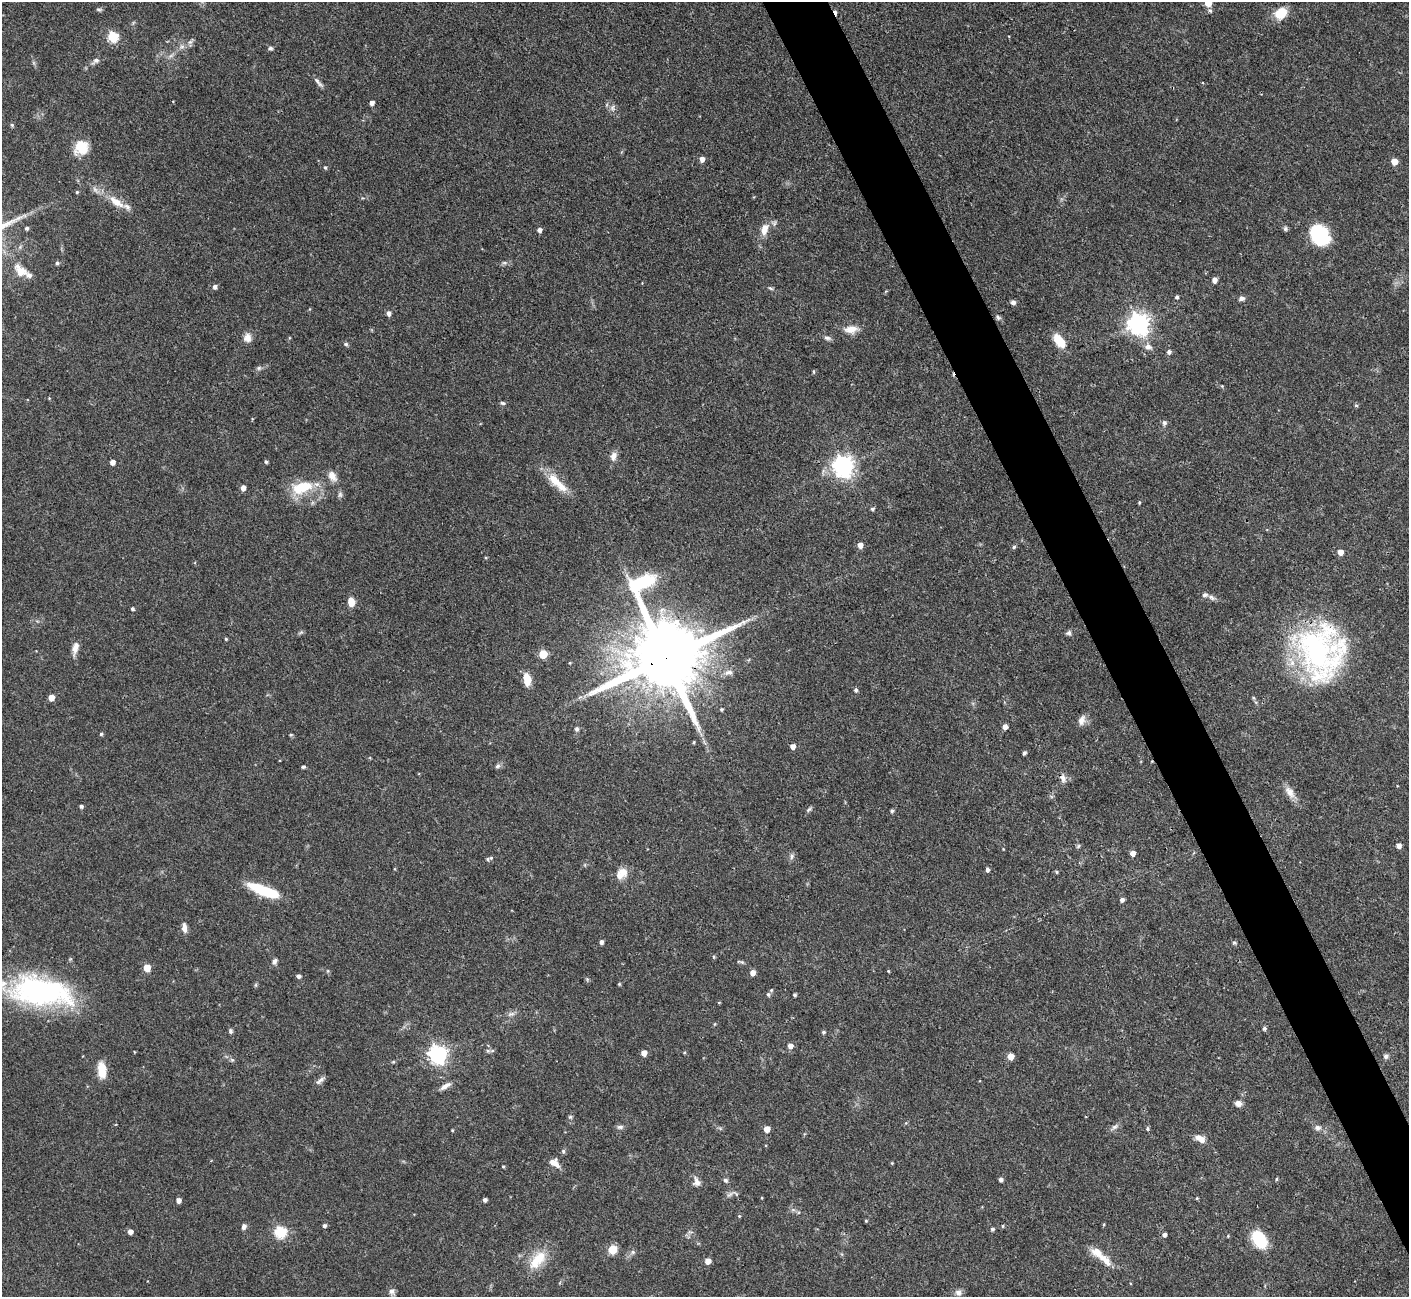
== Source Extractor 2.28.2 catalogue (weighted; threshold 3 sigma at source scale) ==
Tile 6 of 4 x 4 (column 2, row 2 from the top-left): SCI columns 1409-2815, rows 2745-4039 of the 5629 x 5618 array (HDU 1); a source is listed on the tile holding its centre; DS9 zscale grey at full resolution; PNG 1411 x 1299 px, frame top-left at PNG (2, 2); no overlay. Shown black and unused: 4% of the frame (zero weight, under 3 of 4 exposures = <1% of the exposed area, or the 3 px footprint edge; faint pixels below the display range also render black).
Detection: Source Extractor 2.28.2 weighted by HDU 2 'WHT'; one run over the whole footprint, this tile lists its part. Background 0.0876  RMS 0.0036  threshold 0.0162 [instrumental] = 3 sigma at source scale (4.5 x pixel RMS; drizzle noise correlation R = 1.50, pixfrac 1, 0.05/0.05 arcsec/px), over >= 5 px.
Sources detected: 188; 2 inside a brighter object's white glare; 1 cosmic-ray / hot-pixel residue — not listed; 5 inside a brighter listed object's ellipse — not listed separately; the other 180 listed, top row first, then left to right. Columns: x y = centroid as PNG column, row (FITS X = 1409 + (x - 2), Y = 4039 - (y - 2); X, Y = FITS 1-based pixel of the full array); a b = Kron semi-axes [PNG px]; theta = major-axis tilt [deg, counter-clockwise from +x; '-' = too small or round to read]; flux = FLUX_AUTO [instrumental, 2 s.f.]
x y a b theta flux
1208 3 5 5 - 6.2
99 9 8 4 -10 0.6
1210 10 7 5 -48 0.69
1281 13 14 11 35 7.4
113 37 6 5 - 27
182 47 9 4 8 1.1
270 48 5 5 - 0.87
96 61 11 6 34 1.4
34 63 7 4 -71 0.62
318 82 18 5 -49 1.4
372 103 4 4 - 1.6
612 108 10 8 -74 1.5
12 125 5 5 - 0.55
81 147 16 14 50 8.3
702 159 5 4 - 2.1
1394 161 5 5 - 5.1
325 167 5 4 - 0.55
95 190 12 6 -56 1.5
77 192 4 4 - 0.44
116 202 22 9 -36 5.6
774 223 8 7 - 1
26 228 4 4 - 0.8
764 229 15 9 74 3.9
1285 229 6 6 - 0.71
539 230 5 5 - 1.4
1318 236 26 15 -22 18
57 263 4 4 - 0.78
504 263 8 5 -18 0.78
20 271 21 12 -44 5.2
1214 280 6 5 - 1.6
215 287 5 4 - 1.3
770 288 7 4 -27 0.64
1177 297 4 4 - 0.75
1242 298 8 6 18 1
1013 302 6 5 - 1.1
389 313 7 5 -88 1.2
998 317 8 5 -50 0.79
1139 324 8 7 - 240
851 329 18 10 6 3.8
247 338 11 9 80 2.6
827 338 10 5 -10 1
1059 341 16 8 -53 7.9
346 344 6 5 - 0.63
1148 347 10 8 -24 2
1169 352 5 4 - 1.2
259 368 6 6 - 0.77
814 372 6 3 -88 0.41
1222 386 5 3 - 0.34
49 398 4 3 - 0.29
503 403 7 5 -5 0.64
1356 405 5 5 - 0.51
1164 423 7 6 - 0.97
613 456 11 8 70 2.2
112 462 4 4 - 2.3
266 462 4 3 - 0.66
843 466 8 7 - 230
332 476 15 9 -55 2.8
555 482 40 10 -38 7.7
302 487 26 13 16 13
243 488 5 4 - 2
340 494 8 6 90 0.92
1139 502 4 3 - 0.42
872 509 5 4 - 0.71
860 545 5 5 - 2.7
1014 547 5 4 - 0.6
1340 552 5 5 - 3.1
1211 597 8 6 -45 1.1
351 602 8 6 -81 4.5
132 609 4 4 - 0.65
1069 633 7 6 - 0.89
226 639 3 3 - 0.42
75 648 17 7 77 2.7
1317 651 63 54 -89 83
543 654 5 5 - 12
665 658 24 23 - 5600
570 663 4 4 - 0.33
729 672 13 7 10 1.8
527 679 14 8 -81 4.8
856 690 5 4 - 0.72
51 698 5 4 - 4.1
721 709 4 4 - 0.49
1082 720 13 8 70 2.4
1005 726 5 5 - 2.2
577 729 7 6 - 0.85
101 734 4 4 - 0.57
291 735 5 3 - 0.39
694 742 3 3 - 0.38
793 746 5 5 - 2.2
1024 753 4 4 - 0.8
497 766 8 5 27 0.89
303 767 4 3 - 0.63
1063 778 12 7 -77 1.8
1290 792 18 10 -58 3.3
81 806 4 4 - 0.76
809 809 9 4 45 0.7
892 811 4 4 - 0.71
1078 846 6 5 - 0.55
1399 846 5 4 - 1.9
1132 853 5 4 - 2.3
792 856 9 5 74 1
488 859 6 5 - 0.7
987 870 5 4 - 1
623 871 14 10 -40 3.3
1056 872 5 4 - 0.48
264 891 30 8 -21 18
1122 900 4 4 - 1.2
184 928 12 6 -83 2.1
601 942 4 4 - 1.1
1234 943 5 5 - 0.63
714 957 5 4 - 0.44
274 961 8 6 74 1.1
742 962 6 4 -19 0.6
147 968 5 5 - 8
888 971 4 3 - 0.31
752 973 5 5 - 2.2
298 976 4 4 - 1.3
619 984 4 4 - 0.38
255 985 6 4 71 0.46
771 990 5 4 - 0.44
40 991 72 30 -9 74
768 994 6 4 -75 0.68
795 995 3 3 - 0.64
719 1002 5 3 - 0.3
511 1014 7 4 18 0.91
714 1024 5 3 - 0.35
1264 1028 5 5 - 0.81
230 1031 7 5 -88 0.73
823 1032 5 5 - 0.59
790 1046 5 5 - 2.2
488 1051 7 4 -18 0.66
644 1053 5 4 - 3.2
438 1054 7 7 - 150
1011 1056 5 5 - 4.6
1386 1056 7 7 - 0.89
232 1060 6 5 - 0.67
393 1062 6 3 18 0.42
102 1070 15 8 -86 7.2
320 1080 14 5 40 1.3
445 1086 15 6 33 2.2
1238 1103 7 6 - 2.2
570 1117 5 5 - 0.6
906 1123 4 4 - 0.39
620 1127 9 5 7 0.98
1115 1127 10 5 37 1.2
1317 1128 9 8 - 1.5
767 1129 5 4 - 4
1147 1129 6 4 85 0.56
452 1130 3 3 - 0.32
1200 1139 14 7 -28 3
563 1151 6 5 - 0.67
554 1163 13 8 -36 2.9
892 1163 4 4 - 0.33
503 1166 3 3 - 0.41
1001 1179 4 4 - 1.3
1276 1179 5 3 - 0.39
725 1180 7 5 -32 0.73
697 1182 11 8 -66 2.2
730 1194 13 4 33 1.1
762 1198 4 3 - 0.27
1197 1198 4 3 - 0.33
178 1200 4 4 - 2
485 1200 4 4 - 1.1
739 1216 4 4 - 0.4
866 1221 4 3 - 0.41
244 1226 7 5 66 1.2
324 1226 4 4 - 0.86
1002 1226 5 3 - 0.39
992 1229 5 4 - 0.8
130 1232 4 4 - 2
280 1232 6 6 - 34
1164 1235 5 5 - 0.93
1228 1236 4 4 - 0.35
1259 1239 18 12 -56 16
612 1250 9 8 - 4.8
633 1252 6 6 - 0.79
537 1260 32 15 50 9.2
1105 1260 21 9 -46 4.6
708 1261 5 4 - 3.4
391 1291 8 7 - 1.3
958 1293 9 8 - 1.6
Overlapping masked pixels (flux is a lower limit): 3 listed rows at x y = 1317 651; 665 658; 1063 778
Isophote crosses this tile's border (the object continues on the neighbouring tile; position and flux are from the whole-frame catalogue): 3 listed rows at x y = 1208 3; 1210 10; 40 991